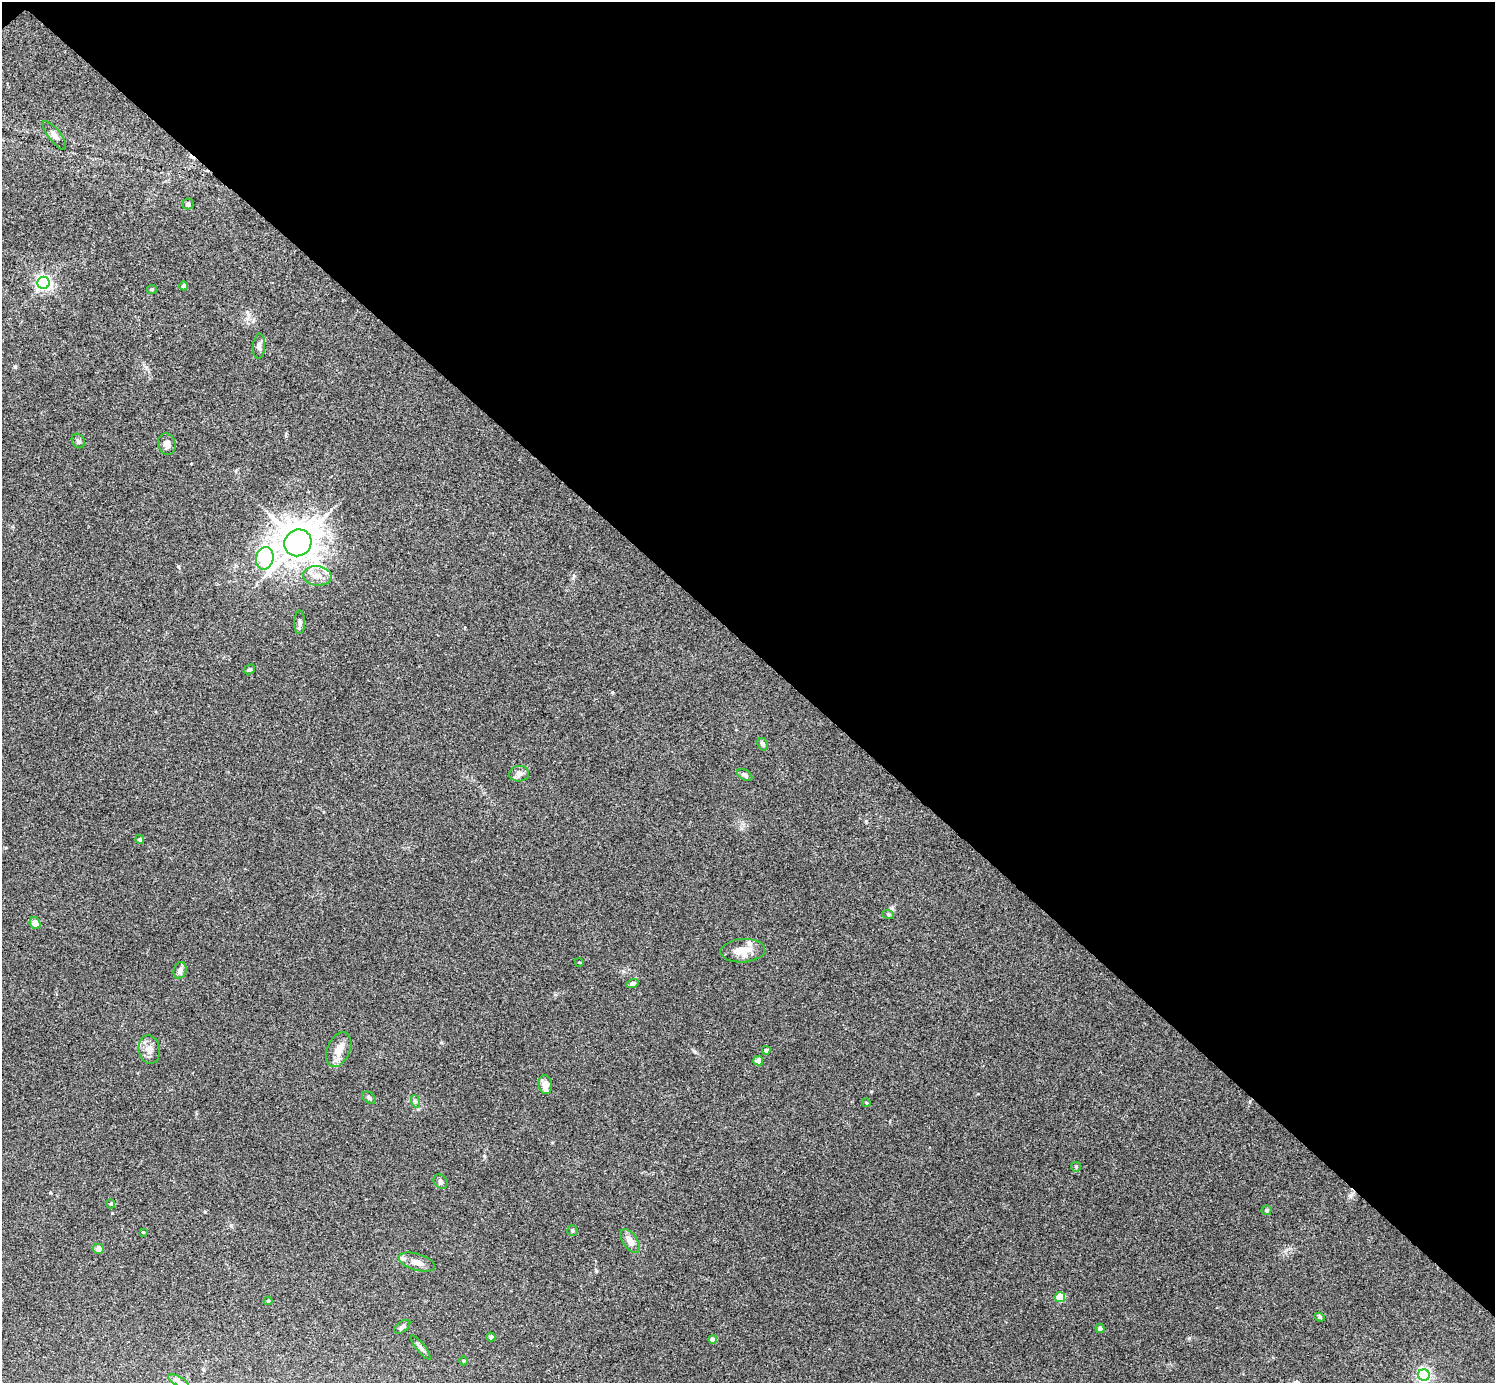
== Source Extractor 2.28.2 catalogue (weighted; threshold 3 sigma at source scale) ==
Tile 3 of 4 x 4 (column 3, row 1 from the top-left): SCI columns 2991-4483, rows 4303-5683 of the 5984 x 5984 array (HDU 1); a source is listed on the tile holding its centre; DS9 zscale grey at full resolution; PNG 1497 x 1385 px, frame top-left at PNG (2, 2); each listed source drawn as its Kron ellipse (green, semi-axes under 4 px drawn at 4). Shown black and unused: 47% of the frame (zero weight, under 3 of 4 exposures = <1% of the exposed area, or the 3 px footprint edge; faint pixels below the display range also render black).
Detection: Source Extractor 2.28.2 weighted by HDU 2 'WHT'; one run over the whole footprint, this tile lists its part. Background 0.0342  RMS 0.0047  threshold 0.0212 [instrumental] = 3 sigma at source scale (4.5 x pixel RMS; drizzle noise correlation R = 1.50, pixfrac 1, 0.05/0.05 arcsec/px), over >= 5 px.
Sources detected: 53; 1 cosmic-ray / hot-pixel residue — neither listed nor drawn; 1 inside a brighter listed object's ellipse — not listed separately; the other 51 listed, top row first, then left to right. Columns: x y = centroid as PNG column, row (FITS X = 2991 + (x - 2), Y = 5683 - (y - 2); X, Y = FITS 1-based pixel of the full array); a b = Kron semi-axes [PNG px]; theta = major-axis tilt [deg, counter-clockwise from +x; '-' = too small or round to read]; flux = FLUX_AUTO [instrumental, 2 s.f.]
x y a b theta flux
54 135 17 6 -53 2.3
188 204 5 5 - 1.1
43 283 6 6 - 130
184 286 4 4 - 1.2
152 289 5 4 - 0.47
259 346 12 6 85 1.6
78 441 8 6 -57 1.2
167 444 11 8 -71 2.8
298 543 14 13 - 1100
265 558 11 8 77 53
317 576 14 10 -6 4.8
300 622 12 5 89 1.3
249 669 6 4 30 0.85
762 744 6 5 - 1.2
519 774 10 8 7 2.5
745 775 8 5 -32 1.3
140 839 4 4 - 0.95
888 914 6 3 -19 0.52
35 923 6 5 - 4.7
743 951 22 11 4 7.8
579 962 4 3 - 0.34
180 970 8 6 77 1.8
632 984 6 4 17 1.6
339 1049 18 11 67 5.6
149 1050 14 10 -80 3.8
766 1050 4 4 - 1.2
758 1061 5 4 - 3.1
545 1085 9 6 -82 3.8
369 1098 8 5 -37 0.94
415 1101 6 4 -70 0.77
866 1102 4 3 - 0.39
1076 1167 5 5 - 0.54
441 1181 8 6 -47 1.2
111 1204 4 4 - 0.68
1267 1210 5 4 - 0.97
572 1230 5 5 - 0.86
143 1232 3 3 - 0.41
630 1241 13 7 -54 4.2
98 1249 5 5 - 3.1
417 1262 19 8 -17 4.3
1060 1297 5 5 - 19
268 1301 4 4 - 0.58
1320 1317 5 4 - 0.58
402 1327 9 5 36 1.3
1100 1328 4 4 - 2.2
491 1337 4 4 - 1.4
713 1339 4 4 - 2.3
420 1347 15 4 -52 1.3
464 1361 4 3 - 0.41
1424 1375 6 5 - 98
178 1381 11 4 -29 1.4
Unlisted compact peaks at least as high as the median listed source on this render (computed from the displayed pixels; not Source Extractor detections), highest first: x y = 15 367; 1189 1338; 1350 1196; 574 576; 694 1051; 205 1212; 612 692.